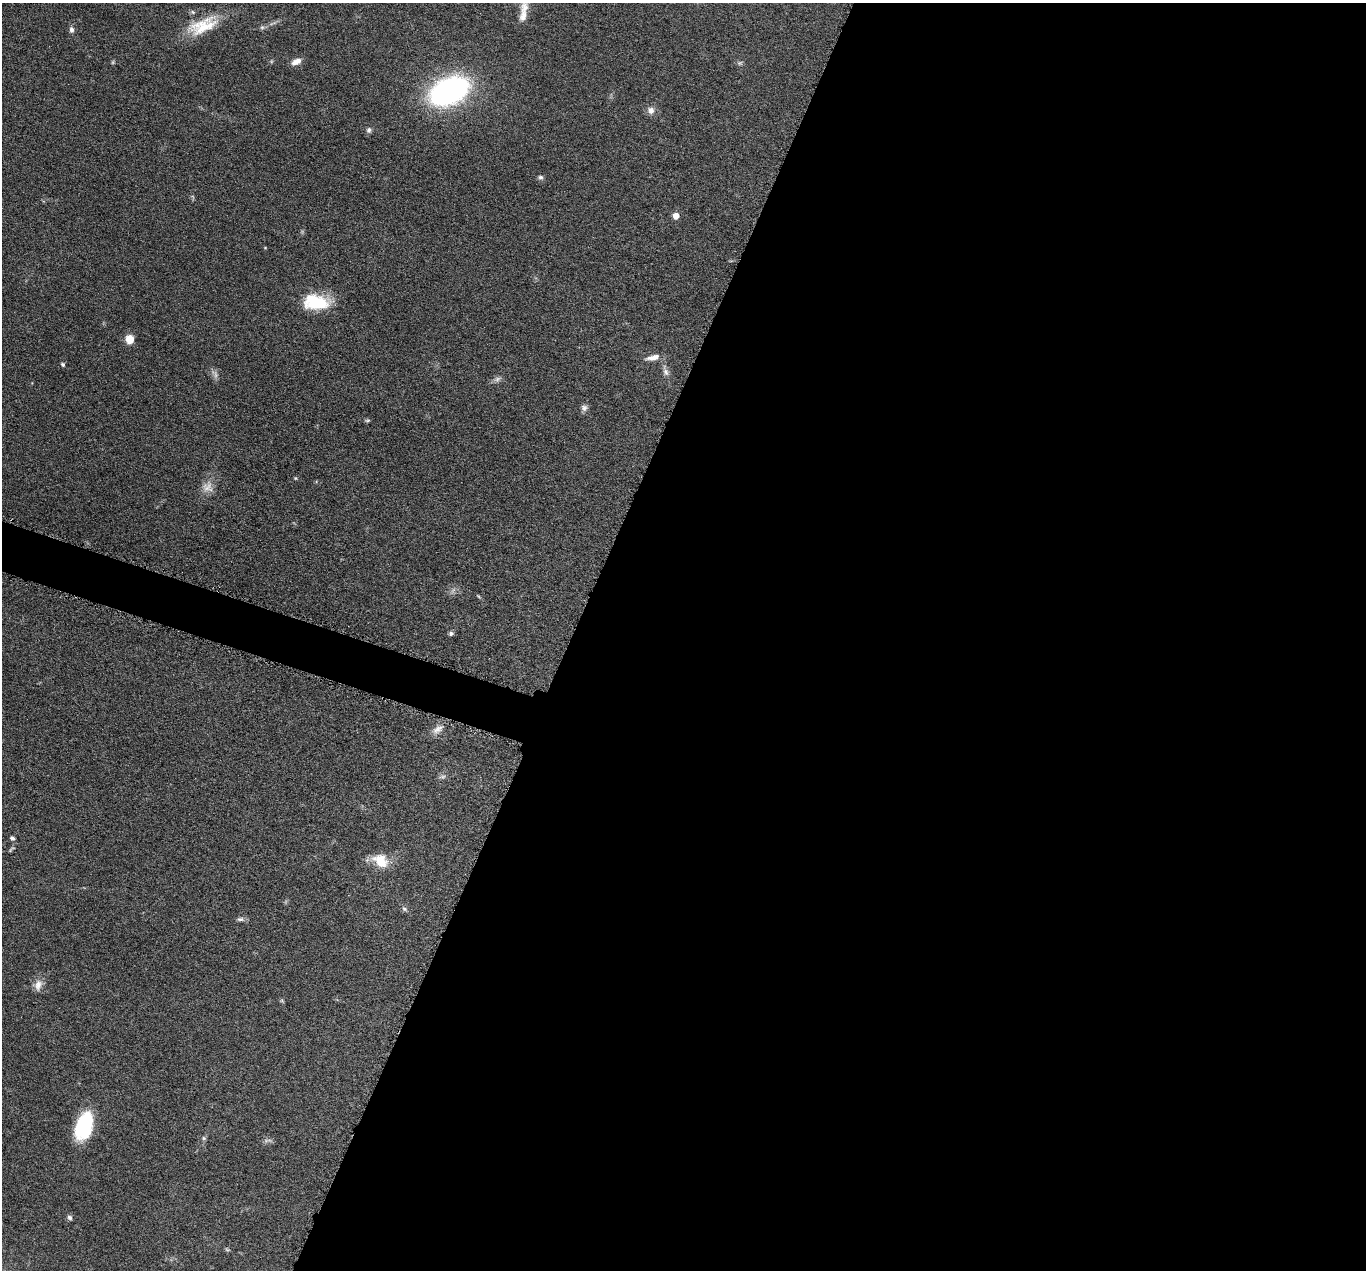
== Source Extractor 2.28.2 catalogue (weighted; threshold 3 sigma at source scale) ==
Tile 12 of 4 x 4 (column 4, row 3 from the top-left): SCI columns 4099-5462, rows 1539-2806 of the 5469 x 5483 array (HDU 1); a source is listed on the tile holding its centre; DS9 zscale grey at full resolution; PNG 1368 x 1272 px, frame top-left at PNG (2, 3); no overlay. Shown black and unused: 60% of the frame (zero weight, under 4 of 8 exposures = <1% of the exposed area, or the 3 px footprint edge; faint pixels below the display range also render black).
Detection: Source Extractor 2.28.2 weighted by HDU 2 'WHT'; one run over the whole footprint, this tile lists its part. Background 0.0374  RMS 0.004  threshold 0.0162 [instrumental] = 3 sigma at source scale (4.09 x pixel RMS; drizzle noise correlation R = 1.36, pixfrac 0.8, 0.05/0.05 arcsec/px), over >= 5 px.
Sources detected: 41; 7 too faint to see at this stretch — not listed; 1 inside a brighter listed object's ellipse — not listed separately; the other 33 listed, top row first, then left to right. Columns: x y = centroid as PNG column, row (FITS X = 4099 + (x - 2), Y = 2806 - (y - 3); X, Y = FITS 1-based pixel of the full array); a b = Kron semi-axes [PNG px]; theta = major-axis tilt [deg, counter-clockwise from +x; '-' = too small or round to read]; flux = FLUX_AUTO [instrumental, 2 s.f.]
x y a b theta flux
523 16 18 10 84 3.4
203 26 43 19 22 14
262 27 6 6 - 0.76
71 30 8 6 -88 1.2
296 62 12 7 23 2.7
740 63 7 5 21 0.73
449 91 30 19 24 110
651 110 10 9 - 2.2
369 130 8 7 - 1
540 177 7 6 - 0.87
676 216 5 5 - 4.8
316 302 30 16 -4 17
130 339 8 7 - 5.8
653 357 20 7 13 3
63 364 5 4 - 0.71
665 371 19 7 -74 2.4
584 408 9 8 - 1.4
367 420 7 4 8 0.55
295 478 4 4 - 0.37
207 487 16 15 - 4.1
451 633 6 5 - 0.86
438 729 19 9 37 3
442 777 10 6 4 1
12 838 7 5 -35 0.82
12 849 13 3 38 0.66
380 861 21 15 -33 7.7
404 909 8 5 -28 0.84
240 919 11 6 0 1.2
38 985 16 10 74 3
282 1001 6 4 -19 0.45
84 1126 31 17 73 24
204 1138 6 5 - 0.61
70 1218 7 6 - 1